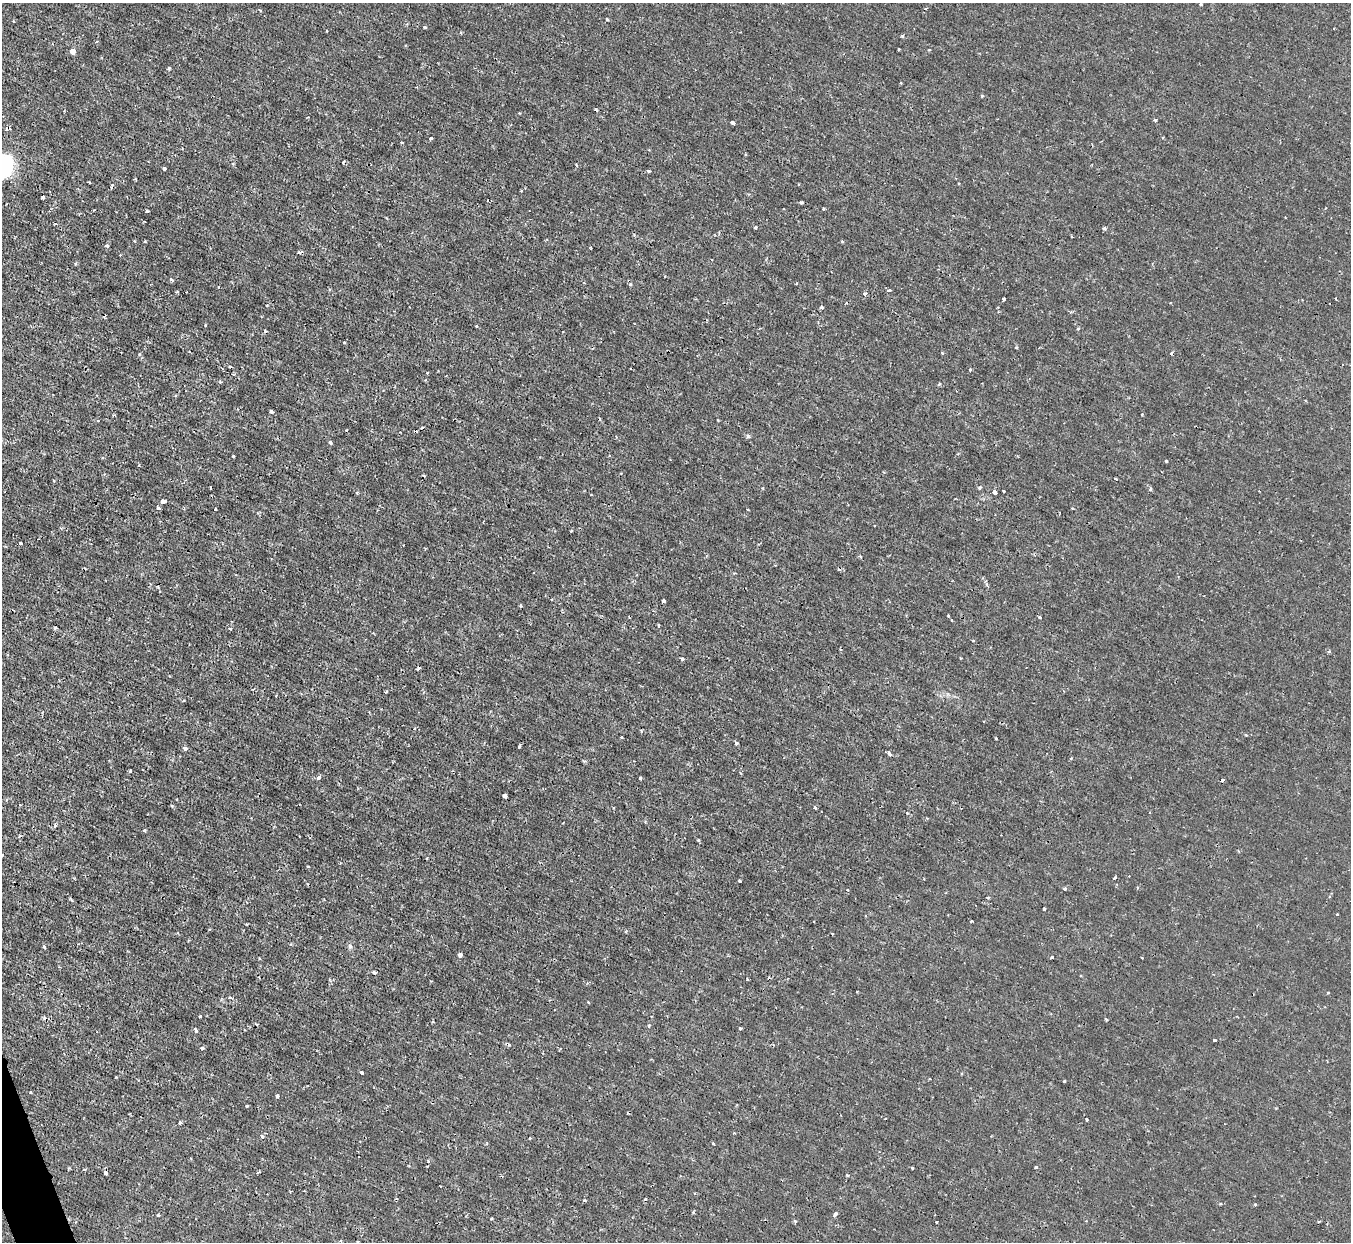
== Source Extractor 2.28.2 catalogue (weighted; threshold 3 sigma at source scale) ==
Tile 7 of 4 x 4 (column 3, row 2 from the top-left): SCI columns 2701-4049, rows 2630-3869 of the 5399 x 5386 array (HDU 1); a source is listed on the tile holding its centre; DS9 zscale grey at full resolution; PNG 1353 x 1244 px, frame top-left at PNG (2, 3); no overlay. Shown black and unused: <1% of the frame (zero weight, under 2 of 3 exposures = <1% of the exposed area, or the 3 px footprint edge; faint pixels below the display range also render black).
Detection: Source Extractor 2.28.2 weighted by HDU 2 'WHT'; one run over the whole footprint, this tile lists its part. Background 0.00163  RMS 0.0014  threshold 0.00635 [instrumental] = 3 sigma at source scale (4.5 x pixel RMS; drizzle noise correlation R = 1.50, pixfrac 1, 0.05/0.05 arcsec/px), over >= 5 px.
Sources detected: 149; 19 cosmic-ray / hot-pixel residue — not listed; the other 130 listed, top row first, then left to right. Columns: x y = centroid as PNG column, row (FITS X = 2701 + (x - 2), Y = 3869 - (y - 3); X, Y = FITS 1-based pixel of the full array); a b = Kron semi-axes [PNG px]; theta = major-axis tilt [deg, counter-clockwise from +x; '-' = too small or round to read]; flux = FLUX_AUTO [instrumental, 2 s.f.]
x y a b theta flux
1201 4 3 3 - 0.13
260 10 4 2 - 0.13
607 19 3 3 - 0.3
14 21 3 3 - 0.13
425 27 3 3 - 0.14
461 33 4 3 - 0.12
902 36 4 3 - 0.17
899 49 2 2 - 0.16
73 51 4 4 - 1
169 68 3 3 - 0.19
901 83 4 2 - 0.1
982 96 4 4 - 0.13
1155 120 3 3 - 0.23
732 123 4 3 - 0.44
431 138 3 3 - 0.34
401 142 3 2 - 0.16
6 167 7 6 - 45
164 168 3 3 - 0.54
648 171 4 3 - 0.19
521 191 3 2 - 0.12
43 197 4 3 - 0.43
802 203 5 3 - 0.18
823 209 4 3 - 0.13
147 211 4 3 - 0.27
755 227 3 3 - 0.33
1104 228 3 3 - 0.67
107 246 4 3 - 0.49
299 252 4 4 - 0.3
75 264 5 3 - 0.13
171 280 5 3 - 0.24
889 290 4 3 - 0.29
177 292 3 2 - 0.28
865 294 4 4 - 0.45
1004 299 3 3 - 0.21
1335 299 3 3 - 0.18
267 306 3 3 - 0.14
821 307 4 4 - 0.26
476 326 3 3 - 0.15
1078 328 4 3 - 0.24
265 331 4 4 - 0.18
344 342 3 3 - 0.2
942 353 4 2 - 0.12
140 354 4 4 - 0.16
970 369 3 3 - 0.19
939 384 4 3 - 0.21
271 411 3 3 - 0.34
1142 414 3 3 - 0.18
330 442 4 4 - 0.25
233 456 4 2 - 0.12
1166 461 3 3 - 0.23
1116 479 3 3 - 0.32
979 488 4 4 - 0.16
1150 489 5 4 - 0.21
1003 491 3 2 - 0.25
994 492 5 3 - 0.51
163 501 4 3 - 1.3
158 508 3 3 - 0.45
215 509 2 2 - 0.13
20 543 3 3 - 0.26
860 556 4 3 - 0.15
987 584 5 4 - 0.23
663 601 3 3 - 0.48
520 606 3 3 - 0.17
1039 617 4 3 - 0.19
951 620 3 2 - 0.1
658 625 4 2 - 0.15
55 628 5 3 - 0.14
230 629 4 2 - 0.12
1329 651 4 3 - 0.19
682 659 3 3 - 0.38
418 668 4 3 - 0.21
386 691 3 3 - 0.23
996 738 3 2 - 0.14
736 743 4 3 - 0.32
519 746 4 3 - 0.17
185 748 5 4 - 0.38
889 753 5 3 - 0.65
318 778 6 4 29 0.3
640 778 3 3 - 0.23
505 796 4 4 - 0.97
815 808 3 3 - 0.29
907 813 4 4 - 0.17
55 825 4 4 - 0.24
144 830 3 3 - 0.3
698 840 3 3 - 0.18
2 855 4 4 - 0.15
1114 878 3 2 - 0.19
740 880 3 3 - 0.15
1065 889 3 3 - 0.44
848 890 3 2 - 0.12
1044 909 4 3 - 0.48
1337 914 3 2 - 0.097
971 921 3 3 - 0.33
832 933 4 2 - 0.1
350 946 7 5 -47 0.28
44 947 4 3 - 0.36
460 955 4 4 - 0.45
1052 957 4 3 - 0.22
374 972 5 4 - 0.25
747 979 3 2 - 0.12
1328 992 3 3 - 0.16
588 1002 3 3 - 0.097
200 1016 4 2 - 0.11
649 1025 4 4 - 0.21
740 1028 3 3 - 0.35
196 1030 4 3 - 0.44
1215 1040 3 3 - 0.19
202 1048 4 3 - 0.54
362 1073 3 3 - 0.32
1064 1081 3 3 - 0.26
31 1092 3 2 - 0.15
277 1096 3 3 - 0.35
247 1106 3 3 - 0.25
1087 1119 3 3 - 0.19
180 1123 3 3 - 0.5
262 1136 4 4 - 0.34
530 1138 3 2 - 0.11
713 1144 3 3 - 0.36
1036 1167 3 3 - 0.13
912 1168 3 3 - 0.21
84 1169 4 2 - 0.16
105 1173 4 3 - 0.49
847 1175 4 3 - 0.18
584 1200 3 2 - 0.2
1255 1204 4 3 - 0.15
693 1212 3 3 - 0.26
835 1214 4 3 - 0.53
158 1215 3 3 - 0.13
492 1219 3 3 - 0.18
795 1221 4 3 - 0.16
Isophote crosses this tile's border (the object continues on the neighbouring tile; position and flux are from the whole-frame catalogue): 2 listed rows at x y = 6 167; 2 855
Unlisted compact peaks at least as high as the median listed source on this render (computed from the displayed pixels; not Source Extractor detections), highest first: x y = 748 436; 130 771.